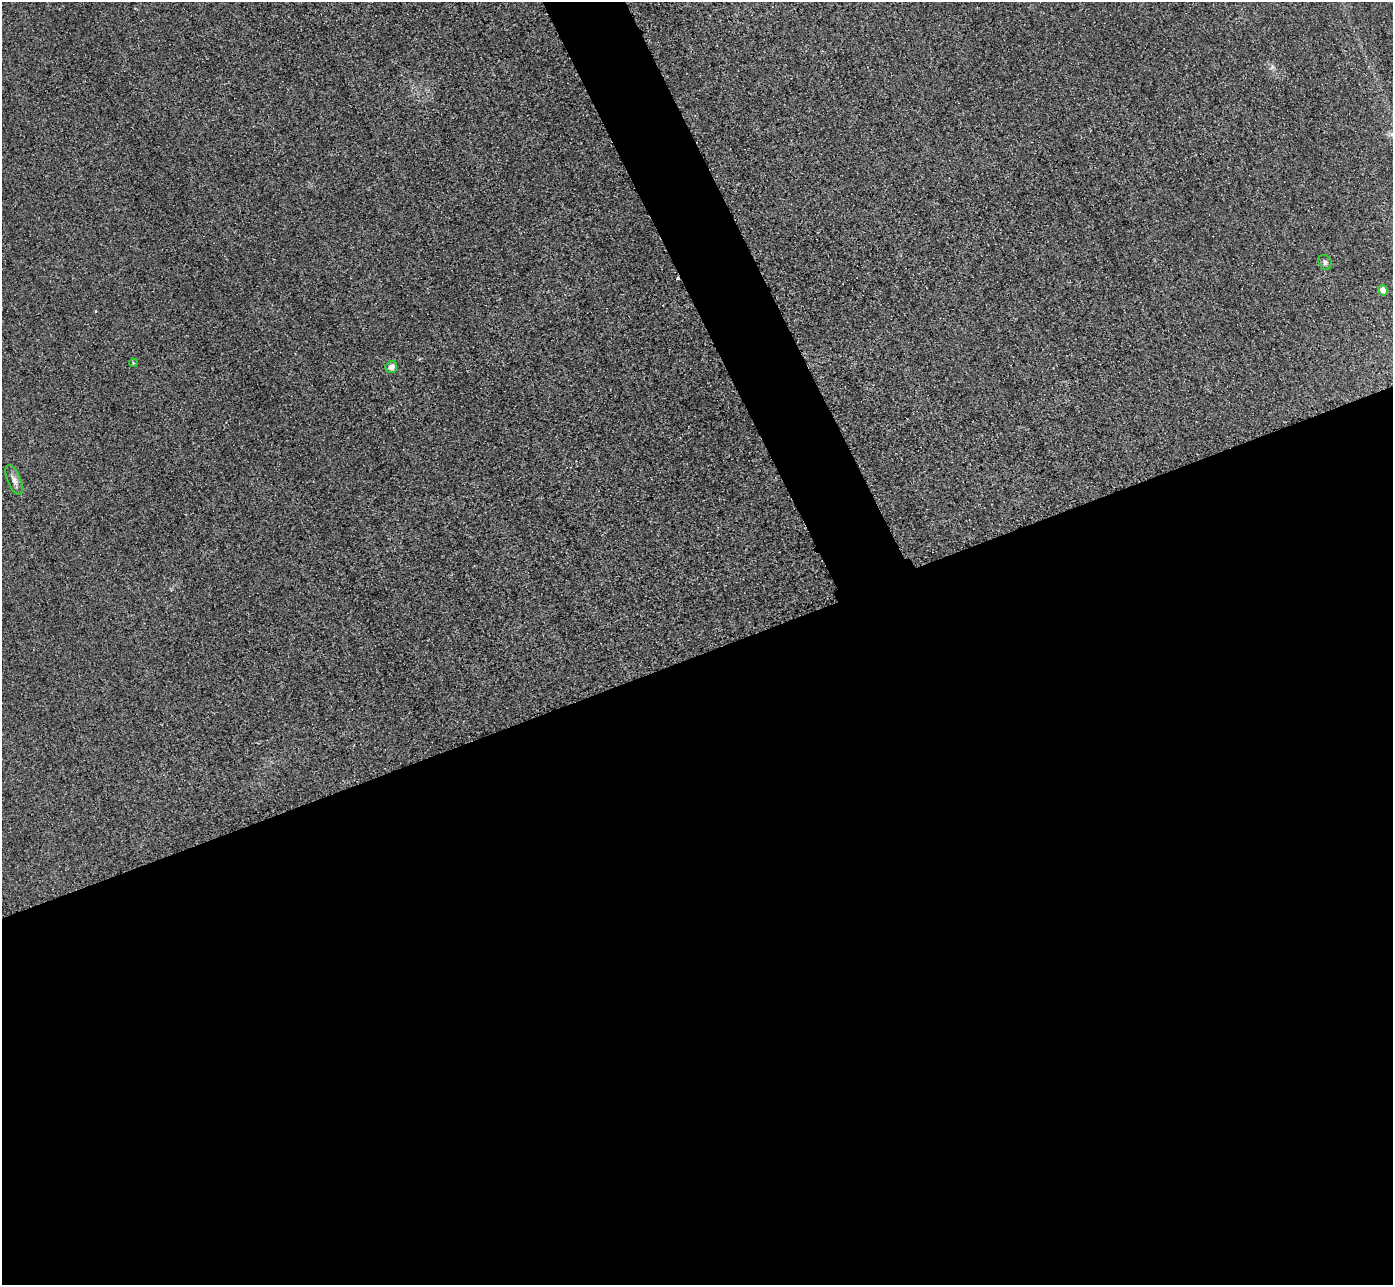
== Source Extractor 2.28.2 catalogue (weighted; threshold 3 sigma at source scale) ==
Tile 15 of 4 x 4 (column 3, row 4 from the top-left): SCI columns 2813-4203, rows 307-1589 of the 5625 x 5613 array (HDU 1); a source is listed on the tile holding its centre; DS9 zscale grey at full resolution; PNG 1395 x 1287 px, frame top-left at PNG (2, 2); each listed source drawn as its Kron ellipse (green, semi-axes under 4 px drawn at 4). Shown black and unused: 52% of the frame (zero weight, under 3 of 4 exposures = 3% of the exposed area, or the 3 px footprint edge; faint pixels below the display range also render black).
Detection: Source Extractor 2.28.2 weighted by HDU 2 'WHT'; one run over the whole footprint, this tile lists its part. Background 0.0651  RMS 0.019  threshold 0.0834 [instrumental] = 3 sigma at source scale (4.5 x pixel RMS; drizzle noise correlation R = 1.50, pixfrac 1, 0.05/0.05 arcsec/px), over >= 5 px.
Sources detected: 6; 1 cosmic-ray / hot-pixel residue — neither listed nor drawn; the other 5 listed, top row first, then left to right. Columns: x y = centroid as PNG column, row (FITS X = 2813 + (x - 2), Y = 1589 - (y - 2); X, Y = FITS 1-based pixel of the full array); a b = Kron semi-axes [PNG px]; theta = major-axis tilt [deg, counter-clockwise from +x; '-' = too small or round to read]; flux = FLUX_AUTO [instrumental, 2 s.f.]
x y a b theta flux
1325 262 7 6 - 5.1
1383 290 5 4 - 12
133 363 4 3 - 1.7
391 367 6 5 - 12
14 480 16 6 -67 9.1